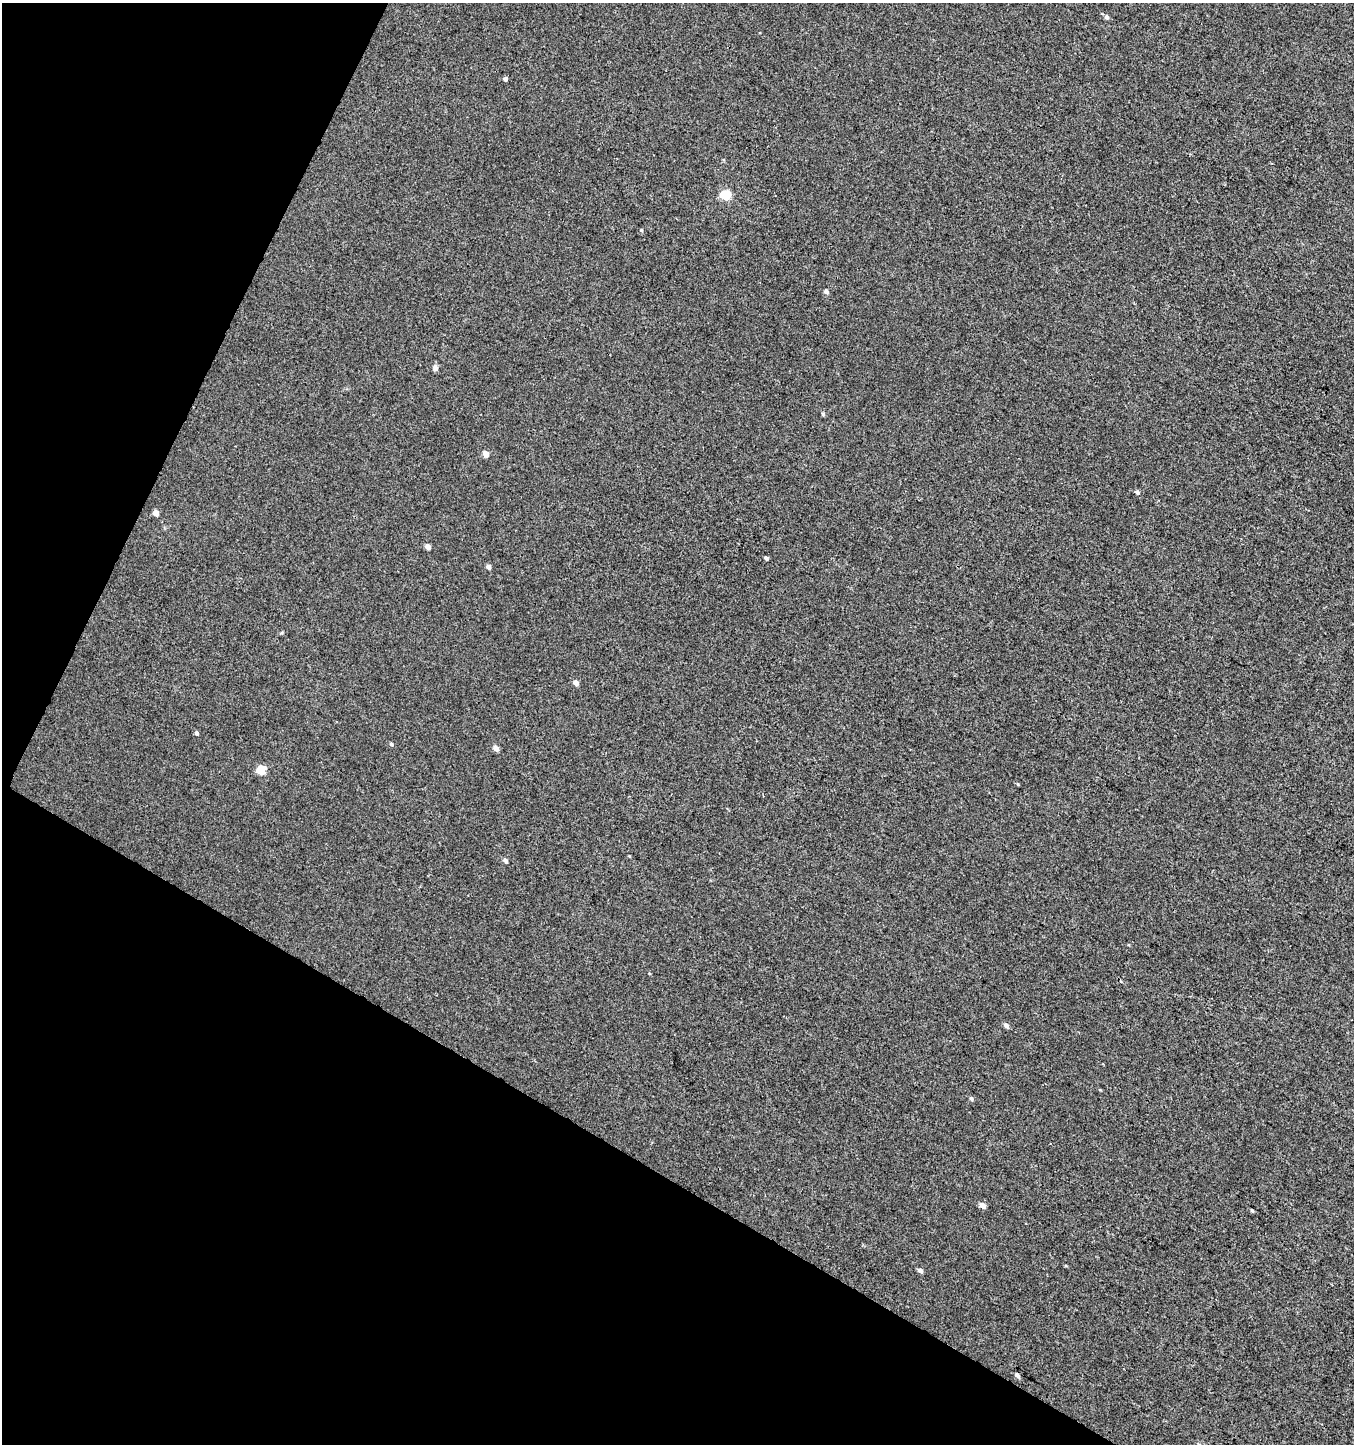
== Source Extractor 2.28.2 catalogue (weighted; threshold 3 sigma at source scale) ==
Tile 9 of 4 x 4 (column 1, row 3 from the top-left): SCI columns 266-1617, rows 1444-2885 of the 5869 x 5776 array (HDU 1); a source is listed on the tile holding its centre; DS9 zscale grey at full resolution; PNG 1356 x 1446 px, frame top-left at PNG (2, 3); no overlay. Shown black and unused: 27% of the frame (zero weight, under 3 of 4 exposures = <1% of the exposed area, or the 3 px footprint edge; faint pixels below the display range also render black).
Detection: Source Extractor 2.28.2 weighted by HDU 2 'WHT'; one run over the whole footprint, this tile lists its part. Background 0.00105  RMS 0.0035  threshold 0.0159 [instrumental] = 3 sigma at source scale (4.5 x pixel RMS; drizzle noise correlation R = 1.50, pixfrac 1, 0.0396/0.0396 arcsec/px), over >= 5 px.
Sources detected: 27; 1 cosmic-ray / hot-pixel residue — not listed; the other 26 listed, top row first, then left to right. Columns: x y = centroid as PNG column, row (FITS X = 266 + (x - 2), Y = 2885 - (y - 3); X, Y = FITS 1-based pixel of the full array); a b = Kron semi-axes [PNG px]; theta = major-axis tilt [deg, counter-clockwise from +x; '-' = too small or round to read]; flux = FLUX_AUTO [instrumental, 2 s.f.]
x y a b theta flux
1106 17 6 5 - 0.85
505 79 4 4 - 1.1
725 195 5 5 - 18
641 230 5 3 - 0.33
826 292 6 5 - 0.99
435 368 9 6 -76 1
823 414 5 4 - 0.48
486 454 5 4 - 3.7
1137 492 5 4 - 0.82
156 513 5 4 - 2.7
428 547 5 4 - 2.3
766 558 4 3 - 0.79
488 567 5 4 - 1.3
576 682 5 4 - 1.9
197 733 5 4 - 0.77
391 744 5 4 - 0.48
496 748 5 4 - 2.3
261 770 6 5 - 12
1018 784 5 3 - 0.29
505 860 5 4 - 1
1006 1025 5 5 - 1.2
971 1099 5 4 - 0.6
983 1205 5 4 - 2.8
1252 1210 4 2 - 0.45
920 1270 5 4 - 1.3
1017 1375 5 4 - 1.2